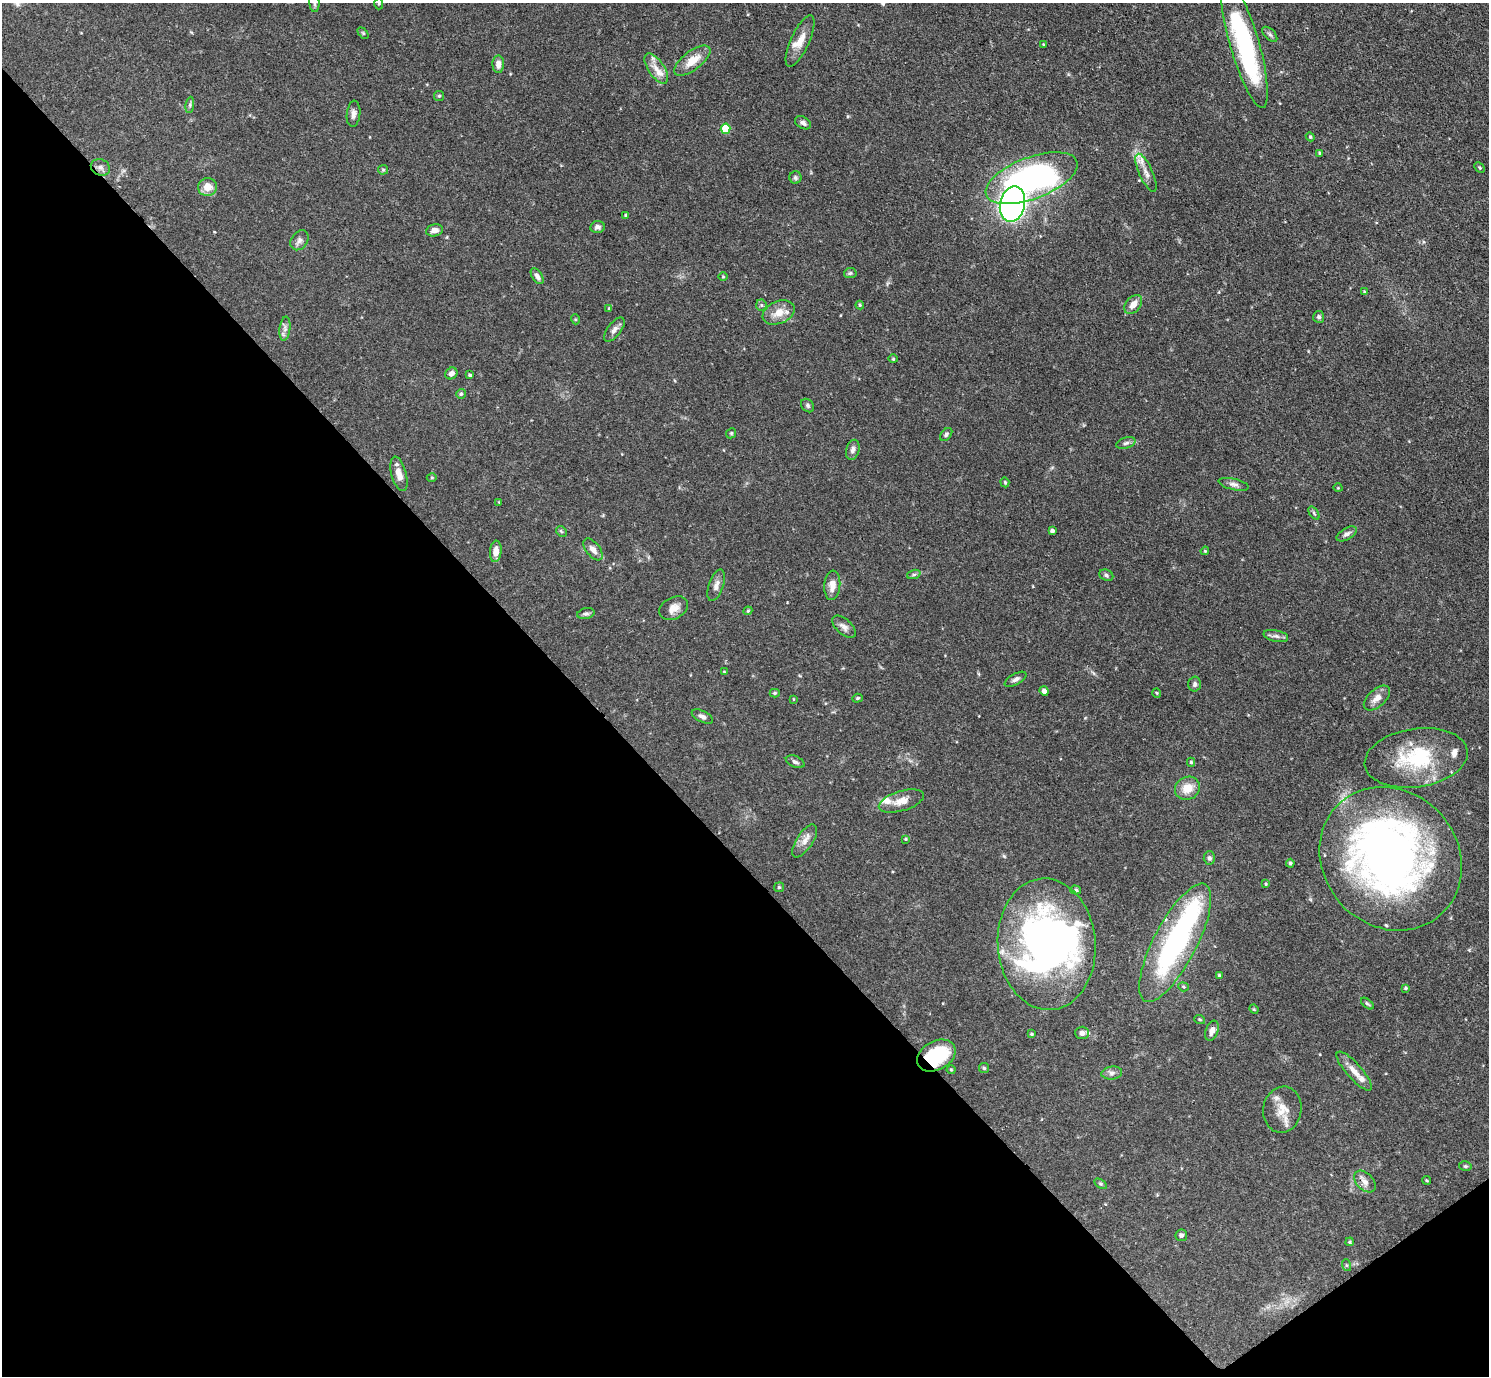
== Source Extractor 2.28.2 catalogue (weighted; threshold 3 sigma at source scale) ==
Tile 14 of 4 x 4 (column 2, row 4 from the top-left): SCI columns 1498-2984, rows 308-1681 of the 5969 x 5965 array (HDU 1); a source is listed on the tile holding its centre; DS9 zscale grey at full resolution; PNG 1491 x 1378 px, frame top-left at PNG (2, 3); each listed source drawn as its Kron ellipse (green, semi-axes under 4 px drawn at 4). Shown black and unused: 40% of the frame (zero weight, under 3 of 4 exposures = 1% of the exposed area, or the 3 px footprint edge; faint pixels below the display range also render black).
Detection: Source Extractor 2.28.2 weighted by HDU 2 'WHT'; one run over the whole footprint, this tile lists its part. Background 0.0699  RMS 0.0041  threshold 0.0184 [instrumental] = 3 sigma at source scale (4.5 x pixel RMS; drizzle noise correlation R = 1.50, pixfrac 1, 0.05/0.05 arcsec/px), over >= 5 px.
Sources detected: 133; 6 inside a brighter object's white glare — neither listed nor drawn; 7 inside a brighter listed object's ellipse — not listed separately; the other 120 listed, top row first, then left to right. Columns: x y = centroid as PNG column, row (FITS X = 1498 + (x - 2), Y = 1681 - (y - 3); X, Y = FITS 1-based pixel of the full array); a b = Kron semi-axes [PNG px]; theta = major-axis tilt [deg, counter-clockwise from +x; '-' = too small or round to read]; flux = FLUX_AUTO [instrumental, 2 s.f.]
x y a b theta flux
314 3 9 5 -84 0.86
379 4 6 4 90 0.51
363 33 6 4 -46 0.51
1270 34 9 5 -45 0.94
800 41 28 9 65 5.2
1244 43 67 14 -74 56
1043 44 4 2 - 0.28
692 61 21 9 37 6.8
498 64 9 6 -88 2.4
656 68 17 8 -56 3.9
439 96 5 5 - 0.58
190 105 8 4 82 0.75
353 114 13 7 84 1.7
803 123 9 5 -29 1.2
726 129 5 5 - 13
1310 137 4 4 - 0.41
1320 153 3 3 - 0.64
100 167 10 8 -24 1.7
1480 168 6 4 -45 0.48
383 170 5 5 - 0.53
1146 173 20 7 -66 3.4
795 178 6 6 - 0.8
1032 178 48 21 21 120
207 187 9 9 - 4.5
1012 204 18 12 78 200
626 215 4 3 - 0.51
597 227 7 6 - 1.4
434 230 8 6 10 2
299 240 11 8 54 1.7
850 273 6 5 - 0.69
537 276 9 5 -58 1.5
723 277 5 3 - 0.4
1364 291 4 3 - 0.39
1133 304 11 7 51 3.4
761 305 5 5 - 0.68
860 305 4 4 - 0.41
609 308 4 4 - 0.39
779 312 17 11 23 5.3
1319 317 6 5 - 1
575 319 5 3 - 0.4
285 329 12 5 83 1.6
614 330 14 6 52 2.1
893 359 5 3 - 0.37
451 373 6 5 - 1.9
470 375 4 3 - 0.5
461 394 5 4 - 0.82
808 405 7 6 - 0.83
731 433 5 4 - 0.53
946 434 7 5 49 0.92
1126 443 10 5 16 1.2
853 450 10 6 75 1.5
399 474 18 7 -75 4
432 478 5 3 - 0.39
1005 482 5 4 - 0.45
1234 484 15 5 -13 1.6
1338 488 4 3 - 0.3
499 502 3 3 - 0.3
1314 513 7 4 -54 0.65
561 531 6 4 -45 0.52
1052 531 4 4 - 1.5
1347 534 11 5 30 1.5
593 549 13 7 -52 2.6
496 551 11 6 84 3.4
1205 551 4 3 - 0.42
914 574 7 4 19 0.75
1106 575 7 5 -24 0.9
716 585 16 7 71 2.3
832 585 15 8 86 3.5
674 608 15 10 29 3.9
748 611 4 4 - 0.45
586 614 9 5 12 0.99
844 627 14 7 -42 2.1
1276 636 12 5 -12 1.5
724 672 4 3 - 0.37
1016 679 12 5 29 1.4
1195 684 7 6 - 1
1044 691 5 4 - 1.7
775 693 5 4 - 0.54
1157 693 5 3 - 0.35
857 698 5 4 - 0.5
1377 698 16 8 42 3.2
793 699 4 3 - 0.3
702 716 11 5 -27 1.6
1416 758 52 29 8 32
795 762 10 5 -22 1.2
1191 762 4 4 - 0.59
1187 788 13 11 26 5.7
901 801 23 10 17 4.6
906 839 4 4 - 0.44
805 841 19 8 57 3.3
1209 858 6 5 - 0.93
1391 859 75 67 -48 280
1290 863 4 4 - 0.75
1266 884 4 3 - 0.42
779 887 5 5 - 0.5
1076 890 5 4 - 0.68
1175 943 66 21 62 80
1047 944 66 49 -85 170
1219 975 3 3 - 0.41
1183 987 5 4 - 0.52
1406 988 4 3 - 0.57
1367 1004 7 4 -40 0.59
1254 1009 5 4 - 0.45
1200 1020 5 3 - 0.41
1212 1031 10 6 70 2.1
1082 1033 7 6 - 1.9
1031 1034 4 3 - 0.45
936 1056 20 14 29 25
984 1068 5 5 - 0.56
951 1070 4 4 - 0.42
1354 1071 25 7 -49 4.3
1112 1073 10 6 7 1.4
1282 1110 23 19 81 7.1
1465 1166 6 5 - 0.63
1427 1180 4 3 - 0.42
1365 1182 13 8 -45 2.3
1101 1184 7 4 -31 0.61
1181 1235 6 5 - 0.91
1350 1242 4 3 - 0.44
1346 1265 6 4 -71 0.51
Overlapping masked pixels (flux is a lower limit): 1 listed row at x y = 936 1056
Isophote crosses this tile's border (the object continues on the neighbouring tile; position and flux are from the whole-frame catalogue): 3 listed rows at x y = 314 3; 379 4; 1391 859